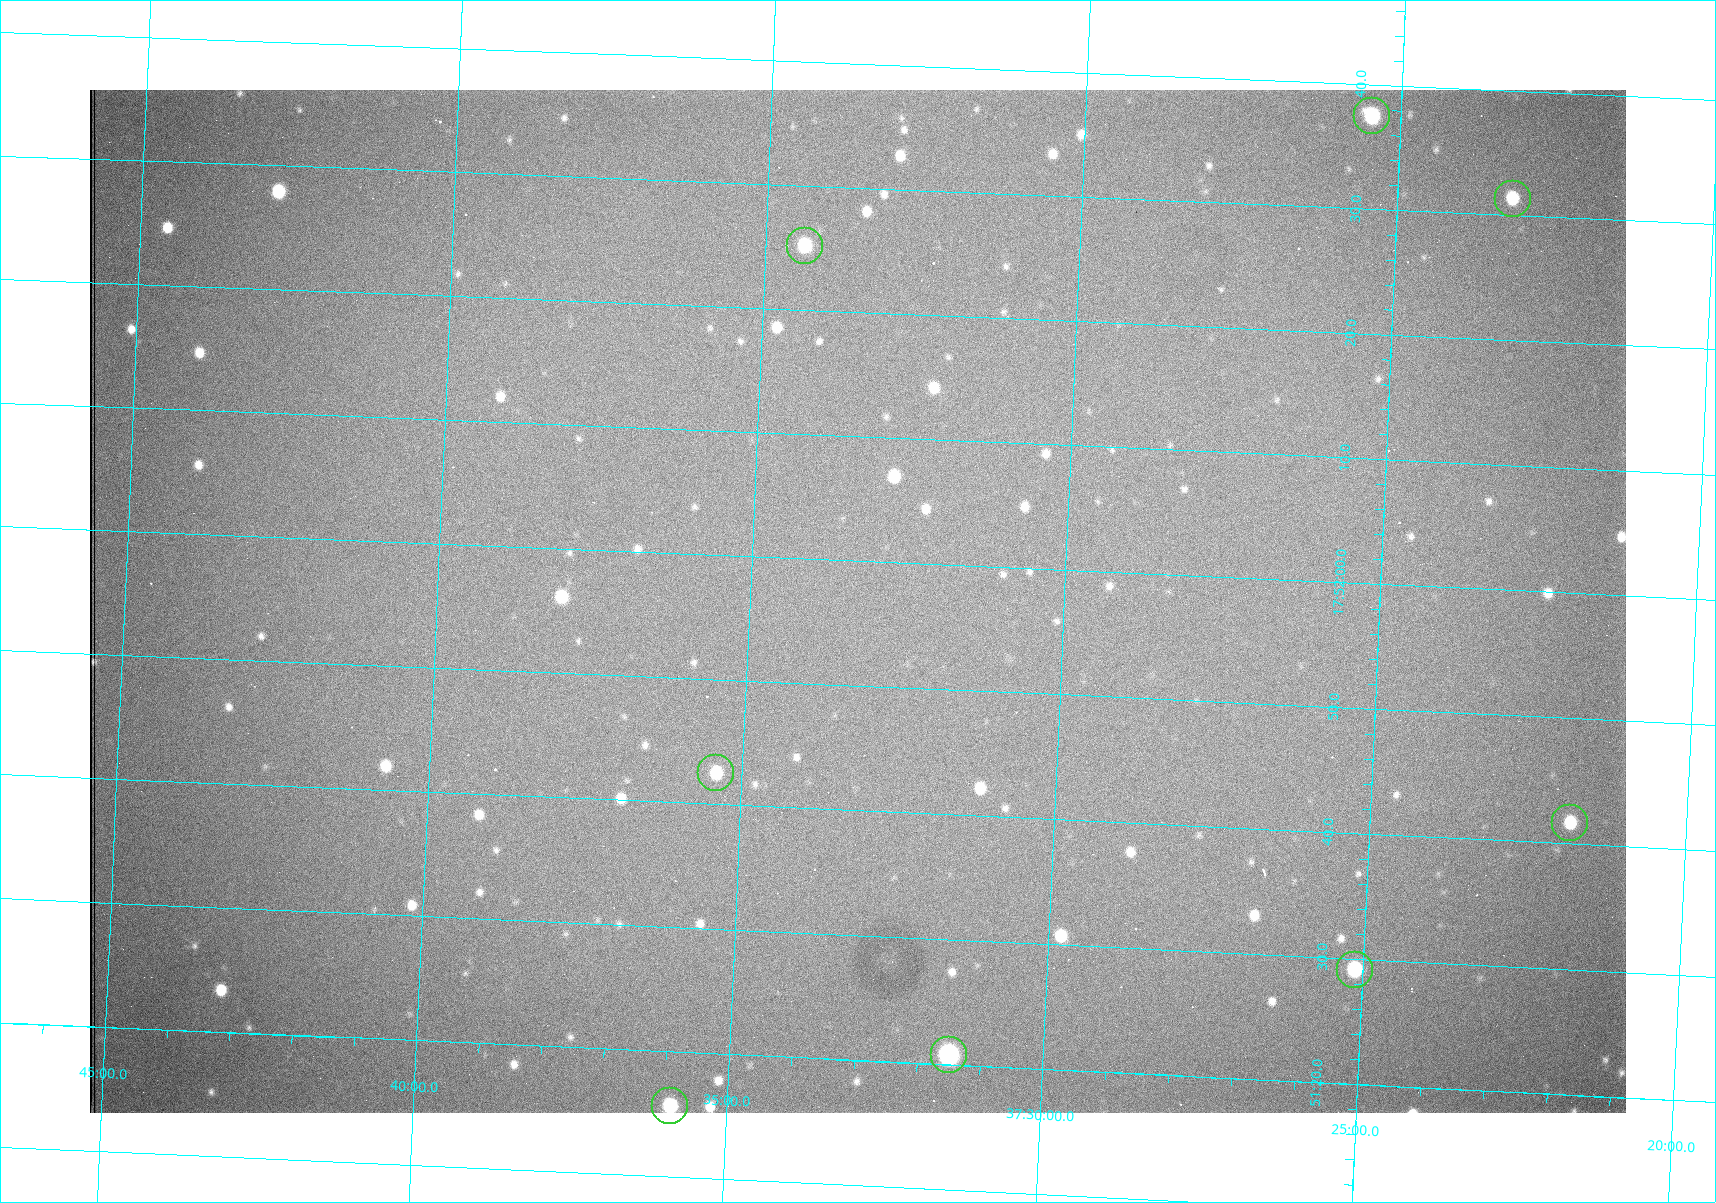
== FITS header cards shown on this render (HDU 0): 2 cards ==
NAXIS1  =                 1536 /fastest changing axis
NAXIS2  =                 1023 /next to fastest changing axis

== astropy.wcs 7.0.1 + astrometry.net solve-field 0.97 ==
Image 1536 x 1023 px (HDU 0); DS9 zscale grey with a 90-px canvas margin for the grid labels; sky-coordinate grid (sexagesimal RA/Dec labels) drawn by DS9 from the SOLVED WCS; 8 Tycho-2 reference stars matched to detected sources circled (green)
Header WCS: RA---TAN/DEC--TAN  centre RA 17:51:57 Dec +37:33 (267.99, +37.55 deg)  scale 0.958 arcsec/px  FOV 24.5' x 16.3'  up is +87 deg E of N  parity flipped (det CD > 0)
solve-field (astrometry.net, Tycho-2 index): VERIFIED the header's WCS against the Tycho-2 star catalogue (8 matches, 0 conflicts) and refined it, rather than solving blind
Solved WCS: RA---TAN-SIP/DEC--TAN-SIP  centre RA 17:51:57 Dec +37:33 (267.99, +37.55 deg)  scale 0.956 arcsec/px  FOV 24.5' x 16.3'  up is +87 deg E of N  parity flipped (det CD > 0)
The solver's refit moves the header's centre by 0.87 arcsec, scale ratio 0.9975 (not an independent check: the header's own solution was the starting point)
Tycho-2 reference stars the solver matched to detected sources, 8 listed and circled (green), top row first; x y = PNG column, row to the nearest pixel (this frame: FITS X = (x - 90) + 1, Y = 1023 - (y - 90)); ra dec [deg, ICRS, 3 dp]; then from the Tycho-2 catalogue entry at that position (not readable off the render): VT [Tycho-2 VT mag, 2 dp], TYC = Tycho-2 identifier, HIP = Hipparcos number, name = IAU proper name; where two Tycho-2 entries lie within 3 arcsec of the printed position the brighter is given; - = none
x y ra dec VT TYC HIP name
1372 116 268.156 +37.424 11.25 2620-712-1 - -
1513 199 268.131 +37.386 12.62 2620-526-1 - -
805 246 268.105 +37.573 11.82 3089-995-1 - -
716 773 267.927 +37.590 11.84 3089-1137-1 - -
1570 823 267.924 +37.364 11.94 2620-391-1 - -
1355 970 267.871 +37.419 11.35 2620-812-1 - -
949 1055 267.836 +37.525 9.96 3089-889-1 - -
670 1106 267.815 +37.598 11.54 3089-1081-1 - -